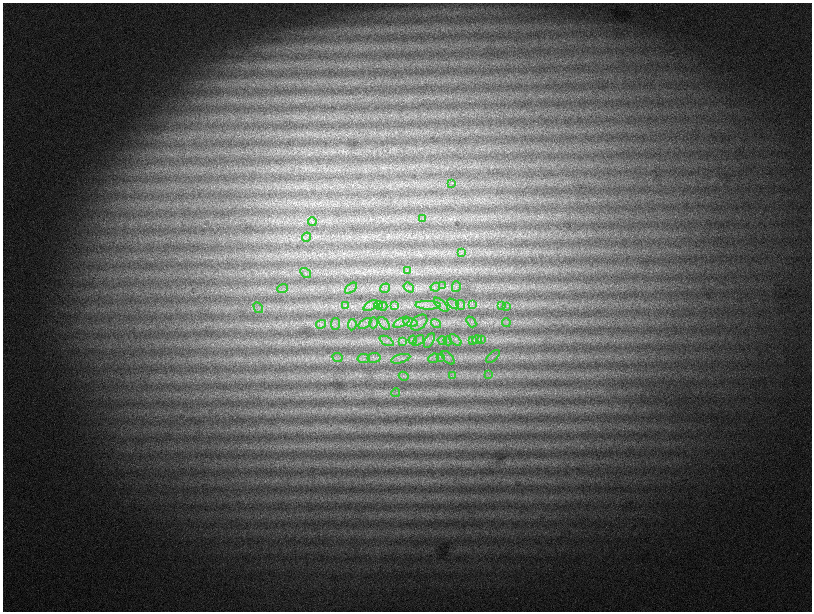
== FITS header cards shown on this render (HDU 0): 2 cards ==
NAXIS1  =                 1619
NAXIS2  =                 1219

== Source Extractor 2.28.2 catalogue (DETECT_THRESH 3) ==
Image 1619 x 1219 px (HDU 0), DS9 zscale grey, zoomed out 1/2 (1 PNG px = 2 x 2 image px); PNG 814 x 614 px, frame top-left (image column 2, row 1218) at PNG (3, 3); each listed source drawn as its Kron ellipse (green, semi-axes under 4 px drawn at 4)
Background 1500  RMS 69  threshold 207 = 3 sigma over >= 5 px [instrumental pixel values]
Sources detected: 64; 2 cannot appear on this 1/2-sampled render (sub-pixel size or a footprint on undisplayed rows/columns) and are neither listed nor drawn; the other 62 listed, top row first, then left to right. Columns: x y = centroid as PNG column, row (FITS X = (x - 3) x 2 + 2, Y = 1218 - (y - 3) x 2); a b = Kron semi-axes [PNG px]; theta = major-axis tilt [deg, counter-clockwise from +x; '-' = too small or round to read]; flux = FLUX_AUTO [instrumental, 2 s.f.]
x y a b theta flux
452 183 3 2 - 7300
422 219 3 2 - 11000
312 222 4 4 - 23000
307 237 5 2 - 14000
462 253 3 2 - 12000
407 271 4 2 - 14000
306 273 6 2 -34 16000
443 286 3 2 - 9000
435 287 5 3 - 21000
456 287 5 2 - 14000
351 288 7 1 41 11000
385 288 5 3 - 21000
409 288 6 2 -36 17000
283 289 5 2 - 14000
453 304 7 3 -36 27000
472 304 3 3 - 13000
379 305 4 2 - 17000
395 305 4 3 - 18000
428 305 13 4 -2 89000
441 305 9 4 -44 39000
461 305 5 2 - 15000
345 306 4 3 - 19000
371 306 8 4 31 47000
383 306 4 3 - 21000
502 306 3 2 - 11000
507 306 3 2 - 11000
258 308 6 2 -58 15000
401 322 9 4 28 48000
410 322 7 3 -10 47000
471 322 6 2 -50 21000
373 323 5 2 - 19000
384 323 7 3 -52 27000
419 323 9 6 41 55000
436 323 5 3 - 21000
506 323 4 2 - 16000
321 324 5 3 - 27000
336 324 6 4 82 34000
365 324 7 2 35 23000
352 325 6 4 83 26000
482 339 4 2 - 11000
413 340 4 3 - 27000
455 340 7 4 -41 44000
477 340 5 1 - 12000
386 341 8 3 -28 43000
402 341 3 3 - 18000
418 341 7 2 39 25000
429 341 8 3 60 25000
442 341 5 4 - 31000
448 341 4 3 - 23000
473 341 3 3 - 15000
337 357 5 2 - 18000
440 357 3 2 - 11000
493 357 8 3 41 24000
374 358 6 5 - 46000
434 358 5 4 - 35000
448 358 8 2 -48 22000
364 359 6 4 10 46000
401 359 10 3 15 47000
453 375 4 2 - 17000
488 375 3 2 - 14000
404 376 5 3 - 22000
396 393 4 2 - 12000
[2 sub-pixel or undisplayed-footprint detections neither listed nor drawn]